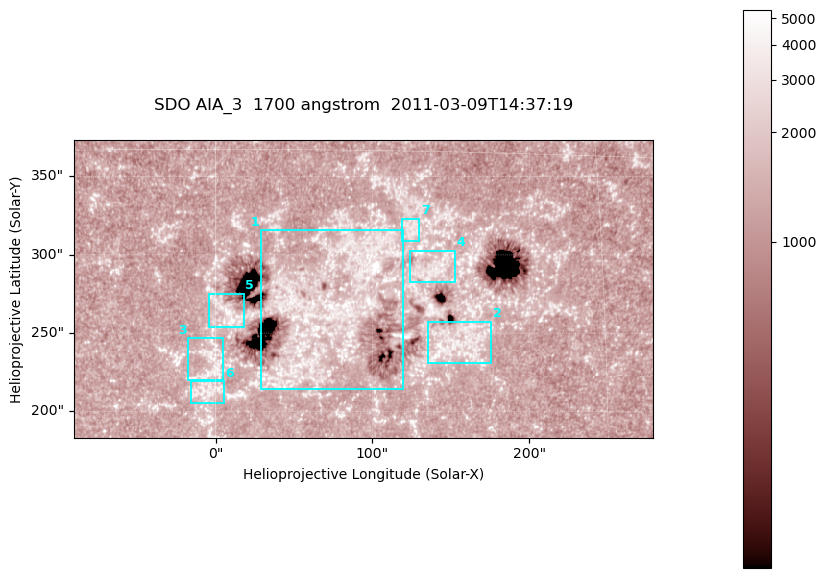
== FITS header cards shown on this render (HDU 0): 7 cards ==
TELESCOP= 'SDO     '           /
INSTRUME= 'AIA_3   '           /
WAVELNTH=                 1700 /
WAVEUNIT= 'angstrom'           /
DATE-OBS= '2011-03-09T14:37:19.719' /
CTYPE1  = 'HPLN-TAN'           /
CTYPE2  = 'HPLT-TAN'           /

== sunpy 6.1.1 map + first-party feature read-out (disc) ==
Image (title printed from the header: SDO AIA_3  1700 angstrom  2011-03-09T14:37:19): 603 x 310 px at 0.613 arcsec/px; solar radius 967 arcsec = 1577 px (partial field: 2.4% of the solar disc is inside the frame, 100% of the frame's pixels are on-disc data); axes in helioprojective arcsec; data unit not stated in the header (colour bar unlabelled)
Pointing: header CRPIX1/2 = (2053.97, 2042.58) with CRVAL1/2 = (0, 0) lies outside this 603 x 310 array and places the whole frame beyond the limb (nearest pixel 1.43 R_sun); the SolarSoft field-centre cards XCEN/YCEN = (94.07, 278.2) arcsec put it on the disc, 1850 arcsec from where CRPIX/CRVAL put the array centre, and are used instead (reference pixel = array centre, CRVAL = XCEN/YCEN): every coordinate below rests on XCEN/YCEN
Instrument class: DISC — disc imager (sunpy class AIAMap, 1700 A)
Bright regions (active regions / flare kernels): reference = the on-disc median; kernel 5 px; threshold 5 sigma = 1536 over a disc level ~1278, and >= 1.15x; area >= 186 px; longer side >= 4 px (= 2.5 arcsec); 7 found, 7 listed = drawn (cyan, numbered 1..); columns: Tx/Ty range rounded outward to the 2 arcsec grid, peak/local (2 s.f.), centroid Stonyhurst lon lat
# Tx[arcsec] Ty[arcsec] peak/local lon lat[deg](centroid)
1 28..120 214..316 6.7 +4 +9
2 134..176 230..258 3.8 +9 +7
3 -18..4 220..248 3.2 +0 +6
4 124..154 282..304 2.9 +8 +10
5 -4..18 252..276 3.8 +0 +8
6 -16..6 204..220 3 +0 +5
7 118..130 308..324 2.7 +8 +12